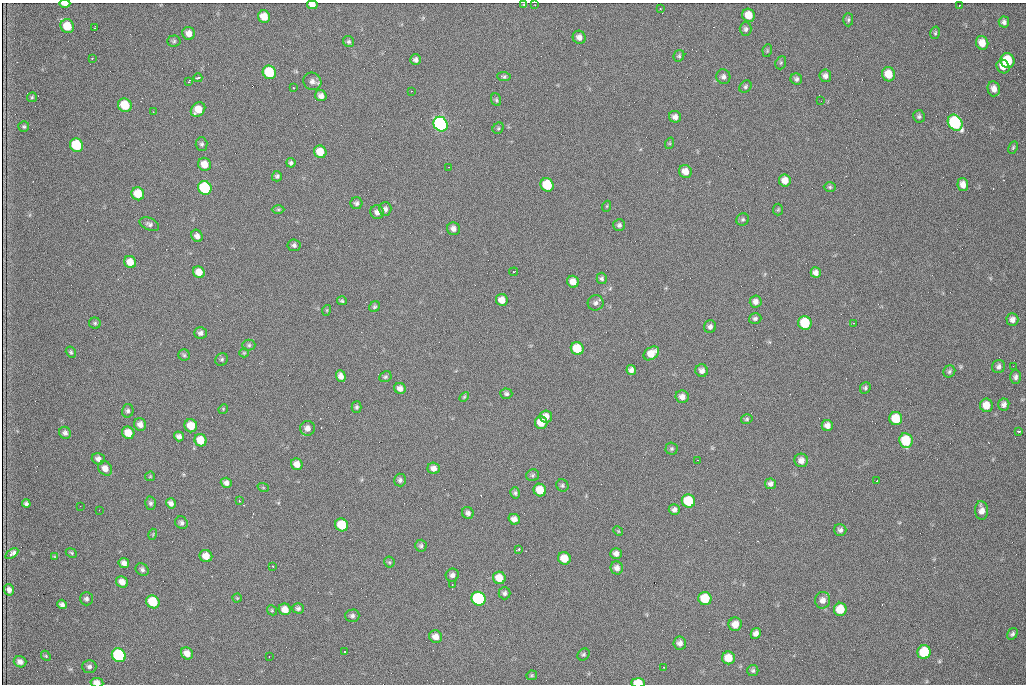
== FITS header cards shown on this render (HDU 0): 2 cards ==
NAXIS1  =                 1024 /fastest changing axis
NAXIS2  =                  682 /next to fastest changing axis

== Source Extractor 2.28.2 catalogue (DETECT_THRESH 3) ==
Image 1024 x 682 px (HDU 0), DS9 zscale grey, 1 PNG px = 1 image px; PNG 1028 x 686 px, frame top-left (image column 1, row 682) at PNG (2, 3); each listed source drawn as its Kron ellipse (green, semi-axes under 4 px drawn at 4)
Background 2050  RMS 31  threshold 92.2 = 3 sigma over >= 5 px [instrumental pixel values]
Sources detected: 222; all 222 listed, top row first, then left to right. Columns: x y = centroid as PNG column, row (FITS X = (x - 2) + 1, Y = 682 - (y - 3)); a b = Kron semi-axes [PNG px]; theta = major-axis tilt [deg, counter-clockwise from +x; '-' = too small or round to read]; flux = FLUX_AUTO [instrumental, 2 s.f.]
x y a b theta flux
65 4 6 3 0 16000
312 5 5 4 - 12000
524 5 4 3 - 2300
535 5 2 2 - 1100
959 5 2 2 - 2300
660 8 2 2 - 1700
749 15 7 6 - 28000
264 17 6 6 - 26000
848 20 6 5 - 3800
1004 22 5 5 - 6300
67 26 7 6 - 41000
94 28 3 2 - 4000
746 29 7 6 - 5300
189 33 6 6 - 14000
935 33 6 5 - 3200
579 37 7 6 - 9900
174 41 6 5 - 3700
349 42 6 5 - 4000
982 43 7 6 - 22000
767 51 6 4 80 2500
679 56 6 5 - 3300
92 58 3 2 - 5500
416 60 5 5 - 6300
1007 61 7 7 - 81000
781 63 7 5 69 3400
1003 67 7 6 - 18000
269 72 7 6 - 100000
888 74 7 6 - 35000
825 76 6 6 - 7700
504 77 6 4 -2 4000
723 77 7 7 - 6500
198 78 4 3 - 5400
796 79 6 5 - 5100
312 81 9 8 - 9300
189 82 3 2 - 6900
745 87 7 5 47 4000
293 88 3 3 - 3900
994 89 7 6 - 13000
412 91 2 2 - 1200
321 96 6 5 - 10000
32 97 5 5 - 2800
496 100 6 5 - 3400
821 101 2 2 - 970
125 105 7 6 - 62000
198 110 8 6 45 30000
153 112 2 2 - 1100
919 116 6 6 - 4600
675 117 6 6 - 9300
955 123 8 7 - 290000
441 124 7 7 - 550000
24 127 5 5 - 3300
498 128 6 5 - 2900
670 143 6 4 71 2300
202 144 7 6 - 4500
76 145 7 6 - 110000
1013 147 6 4 64 2900
320 152 6 6 - 34000
291 163 4 4 - 4600
204 164 7 6 - 23000
449 167 2 2 - 920
685 171 6 6 - 19000
277 176 5 5 - 4000
785 180 6 6 - 17000
547 185 7 6 - 79000
963 185 6 5 - 14000
830 187 6 5 - 3500
205 188 7 6 - 170000
138 194 7 6 - 40000
356 203 6 6 - 5100
607 206 5 3 - 1900
278 209 6 4 0 3200
385 209 7 6 - 6800
778 209 6 5 - 2800
377 212 7 6 - 9700
743 219 6 6 - 4000
149 224 10 6 -24 6300
619 225 6 6 - 5200
453 229 6 6 - 9300
197 236 6 5 - 8500
294 245 6 6 - 5300
130 262 6 6 - 23000
199 272 6 5 - 21000
514 272 4 2 - 5300
816 272 5 5 - 8200
602 278 6 5 - 4300
573 282 6 5 - 18000
502 300 6 6 - 18000
342 301 5 4 - 2900
756 302 6 6 - 9100
596 303 8 7 - 7400
374 307 6 5 - 3800
327 310 5 3 - 2000
755 318 6 5 - 5000
1012 319 6 6 - 9500
95 323 6 5 - 3800
805 323 7 6 - 81000
853 323 3 2 - 1200
710 327 6 6 - 6500
200 333 6 5 - 6800
249 345 6 5 - 4200
577 348 7 6 - 56000
71 352 6 4 -59 3400
244 353 5 4 - 2200
651 353 8 6 36 25000
184 355 6 5 - 3700
222 359 7 6 - 3900
999 366 7 6 - 6500
1013 366 2 2 - 1800
631 370 5 4 - 7600
702 371 6 6 - 9100
949 371 6 5 - 4200
341 376 6 5 - 11000
385 377 6 5 - 3500
1015 377 7 5 -89 5900
400 388 6 5 - 9700
865 388 6 5 - 4100
506 394 6 5 - 4600
464 397 6 3 45 2300
682 397 7 6 - 11000
1004 404 6 5 - 7600
986 405 7 6 - 25000
357 407 6 5 - 4000
223 409 5 4 - 2000
128 411 7 6 - 5100
546 416 6 6 - 16000
896 418 6 6 - 48000
747 419 6 4 16 3200
541 423 6 6 - 29000
140 424 6 6 - 11000
827 425 5 5 - 11000
191 426 6 6 - 29000
307 428 7 7 - 10000
1019 431 4 2 - 4200
65 433 6 5 - 6500
128 433 6 6 - 29000
179 436 5 4 - 8200
200 440 6 6 - 36000
906 441 7 6 - 90000
672 449 6 6 - 4200
98 459 6 5 - 8700
698 460 3 2 - 2600
801 460 7 6 - 12000
297 464 6 5 - 16000
105 468 7 6 - 14000
434 468 6 5 - 11000
533 475 6 6 - 4100
150 476 5 4 - 2200
400 480 6 6 - 5800
877 481 2 2 - 1100
226 483 5 5 - 7900
770 484 5 5 - 6500
562 485 6 5 - 4100
263 487 6 3 -20 2000
540 490 6 6 - 40000
515 493 6 4 -78 4200
239 501 3 2 - 2500
688 501 7 6 - 90000
150 503 6 5 - 4700
171 503 5 4 - 8100
26 504 4 4 - 4800
80 506 2 2 - 1100
99 510 2 2 - 980
674 510 5 5 - 7100
982 510 9 6 -86 13000
468 513 6 5 - 6600
514 519 6 5 - 12000
181 523 7 6 - 5500
342 525 7 6 - 68000
840 530 6 6 - 6200
618 531 5 4 - 2100
153 534 5 3 - 2000
421 546 6 5 - 4200
519 549 3 2 - 5700
71 553 6 4 -24 2900
12 554 7 4 35 12000
616 554 5 5 - 9200
206 556 6 6 - 23000
55 557 4 4 - 2300
564 558 6 6 - 35000
389 562 5 5 - 2700
124 563 5 5 - 8900
272 566 2 2 - 1600
617 568 6 6 - 9800
142 569 7 5 -36 5700
452 575 7 6 - 6700
499 578 6 6 - 30000
122 582 6 5 - 15000
452 584 2 2 - 1300
9 590 6 5 - 8700
504 593 6 6 - 5400
237 598 4 4 - 2000
705 598 6 6 - 65000
86 599 6 6 - 5500
478 599 7 6 - 270000
823 600 8 7 - 12000
153 602 7 6 - 72000
62 604 5 4 - 6500
298 608 6 5 - 5100
285 609 6 5 - 17000
840 609 6 6 - 45000
272 610 5 4 - 2700
352 616 7 6 - 5500
735 624 7 6 - 17000
756 633 5 5 - 10000
1012 634 6 4 56 4900
436 637 6 6 - 15000
680 643 6 6 - 10000
344 651 2 2 - 2200
924 652 7 6 - 95000
187 653 6 5 - 17000
583 654 6 5 - 3700
119 655 7 6 - 240000
46 656 5 4 - 2500
269 656 2 2 - 4700
728 658 6 6 - 33000
20 662 6 5 - 9700
89 666 7 6 - 6400
664 667 2 2 - 1400
753 670 5 5 - 4200
532 675 5 4 - 2600
97 683 6 4 -10 14000
638 683 7 4 -2 39000
At the frame edge (FLAGS 8, measured only in part): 4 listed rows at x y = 65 4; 312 5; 97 683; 638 683